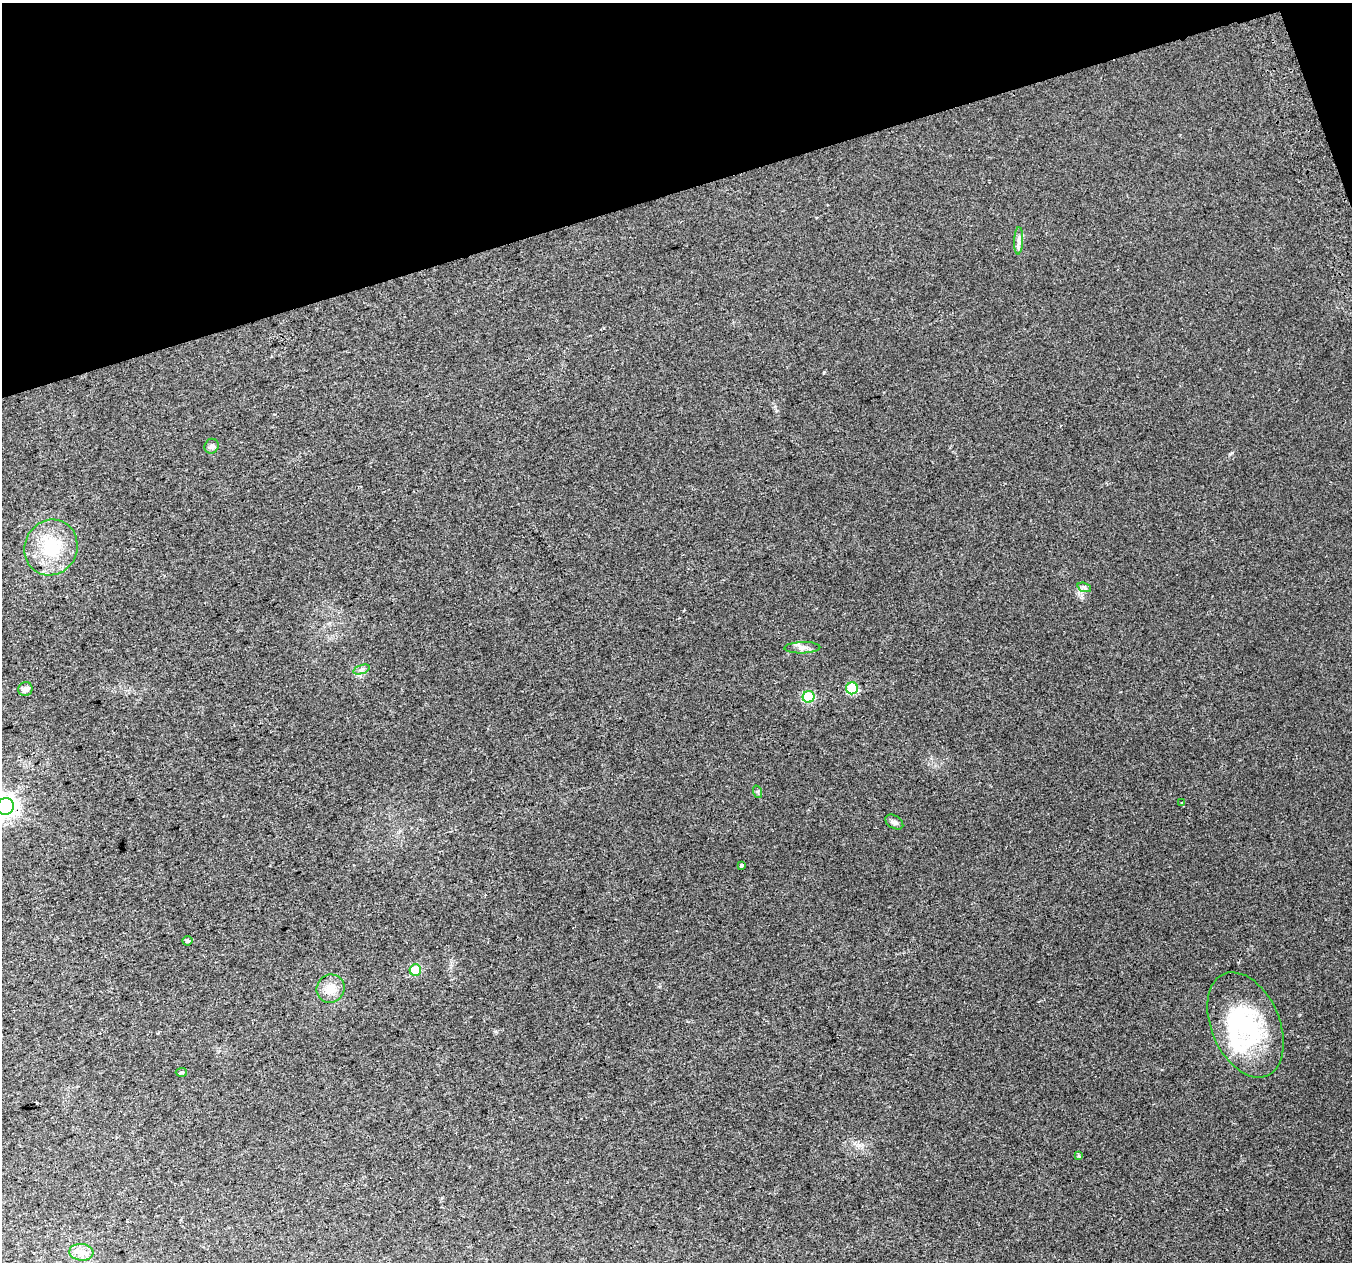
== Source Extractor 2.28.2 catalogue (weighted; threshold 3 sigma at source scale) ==
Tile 3 of 4 x 4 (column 3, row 1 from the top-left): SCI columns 2744-4093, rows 3914-5173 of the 5483 x 5253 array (HDU 1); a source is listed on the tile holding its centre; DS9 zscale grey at full resolution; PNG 1354 x 1264 px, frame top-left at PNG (2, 3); each listed source drawn as its Kron ellipse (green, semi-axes under 4 px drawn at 4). Shown black and unused: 16% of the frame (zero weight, under 2 of 3 exposures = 2% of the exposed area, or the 3 px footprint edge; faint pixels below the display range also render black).
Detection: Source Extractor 2.28.2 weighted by HDU 2 'WHT'; one run over the whole footprint, this tile lists its part. Background 0.0243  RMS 0.0073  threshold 0.0329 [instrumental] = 3 sigma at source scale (4.5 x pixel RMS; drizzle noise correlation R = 1.50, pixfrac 1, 0.0396/0.0396 arcsec/px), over >= 5 px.
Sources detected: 24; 1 inside a brighter object's white glare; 1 cosmic-ray / hot-pixel residue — neither listed nor drawn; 1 inside a brighter listed object's ellipse — not listed separately; the other 21 listed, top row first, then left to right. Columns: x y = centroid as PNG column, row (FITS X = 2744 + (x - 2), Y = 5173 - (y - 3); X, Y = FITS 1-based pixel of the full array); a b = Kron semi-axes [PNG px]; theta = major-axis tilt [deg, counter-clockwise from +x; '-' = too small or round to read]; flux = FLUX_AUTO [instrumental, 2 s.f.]
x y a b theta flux
1019 241 13 4 87 2.9
212 446 7 7 - 2.1
51 547 28 26 65 34
1084 587 7 4 -18 1.5
802 648 18 5 2 3.6
361 669 8 3 19 1.5
852 688 6 6 - 41
25 689 7 7 - 3.5
809 697 6 6 - 38
758 792 6 4 -72 1
1181 803 4 2 - 0.51
6 806 8 8 - 510
894 822 10 6 -32 2.3
741 865 3 3 - 5.1
187 941 5 4 - 1.3
415 970 6 5 - 26
331 989 14 13 - 9.6
1246 1025 55 34 -67 77
181 1072 6 4 4 1.2
1079 1156 3 3 - 3.6
81 1252 12 8 -4 5
Isophote crosses this tile's border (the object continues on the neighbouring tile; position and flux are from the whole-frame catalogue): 1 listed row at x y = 6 806
Unlisted compact peaks at least as high as the median listed source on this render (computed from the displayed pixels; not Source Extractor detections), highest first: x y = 824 372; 1232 453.